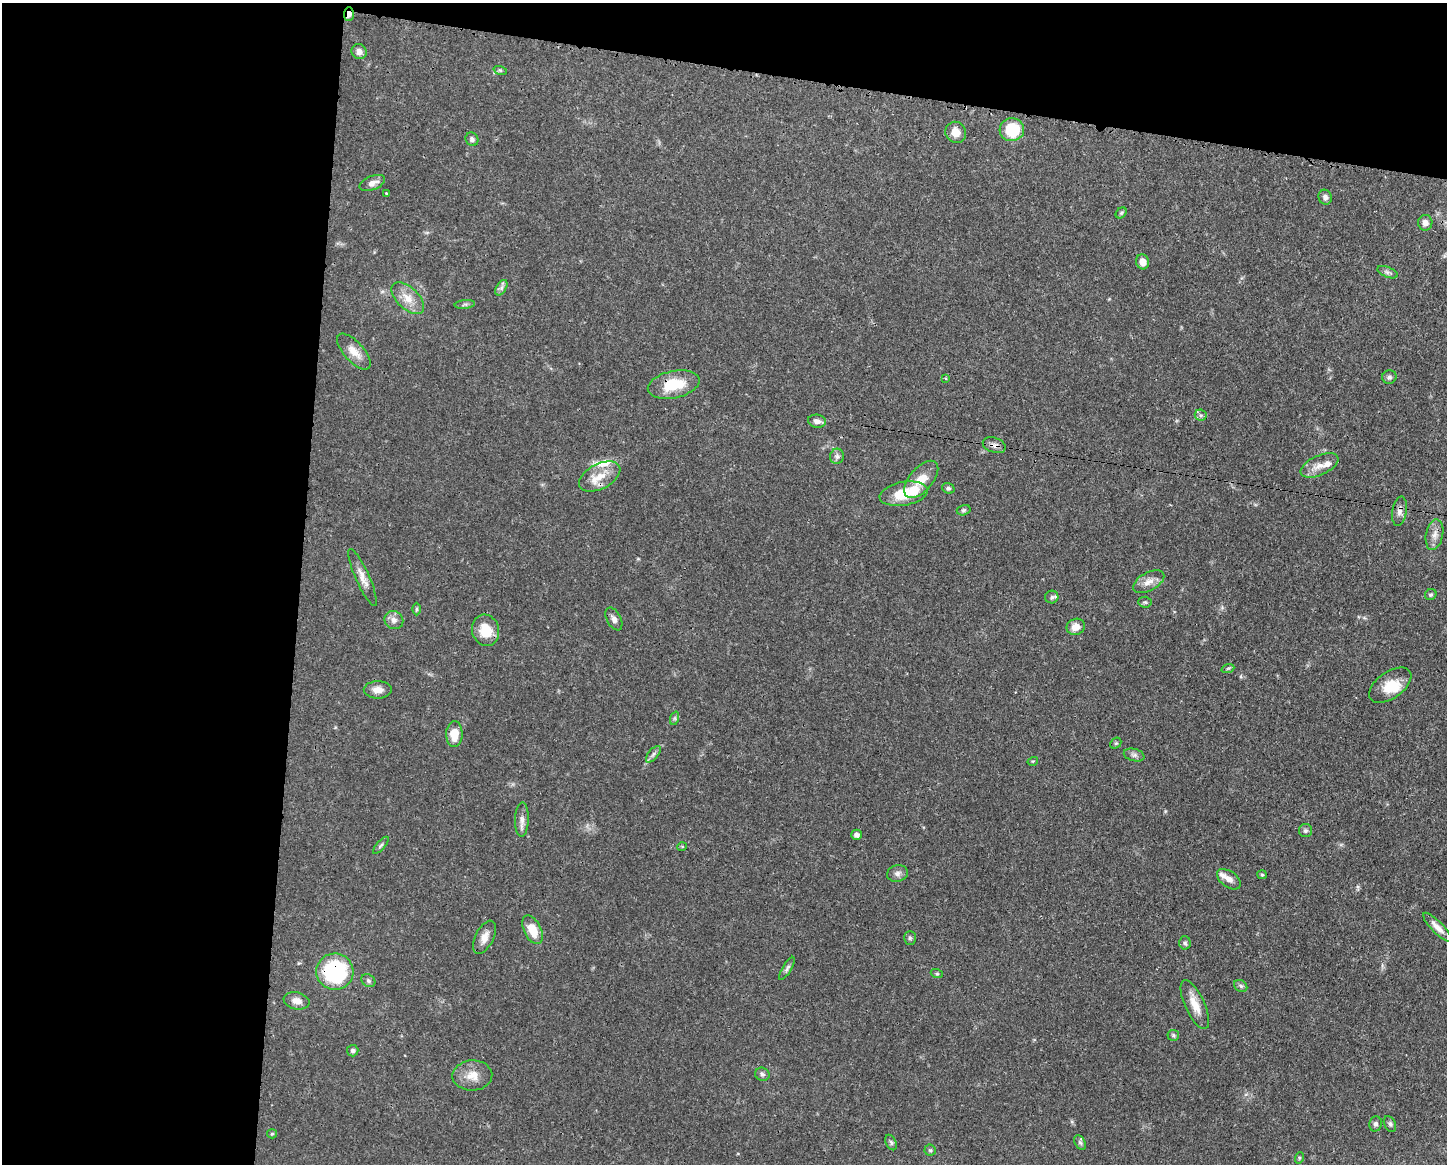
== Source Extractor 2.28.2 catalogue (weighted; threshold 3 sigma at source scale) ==
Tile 1 of 3 x 4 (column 1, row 1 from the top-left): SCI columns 112-1556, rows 3488-4649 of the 4670 x 4656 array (HDU 1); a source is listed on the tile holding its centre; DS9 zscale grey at full resolution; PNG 1449 x 1166 px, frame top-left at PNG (2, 3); each listed source drawn as its Kron ellipse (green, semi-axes under 4 px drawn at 4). Shown black and unused: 27% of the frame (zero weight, under 3 of 4 exposures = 1% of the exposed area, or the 3 px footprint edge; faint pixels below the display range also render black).
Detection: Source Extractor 2.28.2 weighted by HDU 2 'WHT'; one run over the whole footprint, this tile lists its part. Background 0.0589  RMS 0.0034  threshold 0.0152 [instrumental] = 3 sigma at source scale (4.5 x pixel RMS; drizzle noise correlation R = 1.50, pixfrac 1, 0.05/0.05 arcsec/px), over >= 5 px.
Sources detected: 88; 2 inside a brighter object's white glare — neither listed nor drawn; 4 inside a brighter listed object's ellipse — not listed separately; the other 82 listed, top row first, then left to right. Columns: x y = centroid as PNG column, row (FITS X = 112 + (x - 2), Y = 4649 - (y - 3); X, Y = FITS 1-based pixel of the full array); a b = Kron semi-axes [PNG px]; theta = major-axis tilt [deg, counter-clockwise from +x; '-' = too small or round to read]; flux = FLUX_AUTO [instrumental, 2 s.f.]
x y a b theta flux
349 14 7 5 88 2
359 52 8 7 - 1.8
500 70 7 4 -18 0.52
1012 130 12 11 - 13
956 132 11 10 - 3.7
472 139 7 6 - 0.85
372 183 13 7 22 2.1
387 193 3 2 - 0.34
1325 197 7 6 - 1.2
1121 213 6 4 45 0.54
1425 223 8 7 - 1.8
1143 262 7 6 - 2.6
1388 272 11 5 -22 0.96
501 288 8 5 59 0.89
408 298 20 11 -44 4.8
465 304 10 4 6 0.76
354 352 22 10 -48 4.2
1389 377 7 6 - 0.9
945 378 4 2 - 0.35
674 385 26 13 12 11
1201 415 6 5 - 0.63
817 421 9 6 -9 1.6
994 445 12 7 -18 1.6
837 456 7 7 - 1.1
1319 465 20 9 25 3.7
600 477 22 12 27 5.9
921 479 22 11 49 5.8
948 488 6 5 - 0.68
904 494 24 12 10 10
964 510 7 5 15 0.59
1400 511 14 7 80 1.8
1434 535 15 8 78 2.6
363 578 31 6 -66 3.2
1149 582 17 9 29 2.9
1431 594 6 5 - 0.63
1052 597 6 6 - 0.81
1145 602 6 5 - 0.64
416 609 6 4 -90 0.51
614 619 12 7 -62 1.6
394 620 10 8 -38 1.8
1076 627 9 8 - 2.9
486 630 16 13 -73 6.7
1228 668 6 4 19 0.46
1390 685 24 13 35 6.7
378 690 14 8 1 2.6
675 718 7 4 72 0.59
454 734 13 8 88 5
1116 743 6 4 43 0.52
653 754 10 5 50 0.96
1134 755 10 6 -14 1.1
1033 761 5 3 - 0.31
522 820 17 6 88 2
1305 831 6 6 - 0.76
857 835 5 5 - 1.3
381 845 11 3 49 0.64
682 847 5 3 - 0.36
897 873 10 8 14 1.4
1262 875 5 4 - 0.43
1229 879 13 8 -35 2.4
1437 927 20 6 -45 2.5
532 930 15 8 -64 6.3
484 937 18 9 64 2.8
910 938 7 6 - 0.69
1185 943 7 5 -88 0.69
787 968 13 4 60 0.94
335 972 18 18 - 30
937 974 6 4 -18 0.44
368 981 7 6 - 0.76
1241 986 7 5 -35 0.74
297 1001 13 8 -12 2.3
1195 1005 26 10 -65 5.1
1173 1035 6 5 - 0.61
353 1051 6 5 - 0.72
762 1074 7 6 - 0.85
472 1075 20 15 3 4.8
1376 1124 7 6 - 0.97
1390 1124 8 5 -66 0.81
272 1134 5 4 - 0.4
891 1142 8 5 -63 0.77
1080 1142 8 5 -62 0.71
930 1150 5 5 - 0.57
1299 1158 6 3 73 0.43
Overlapping masked pixels (flux is a lower limit): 6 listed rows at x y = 349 14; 674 385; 994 445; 600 477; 1400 511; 335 972